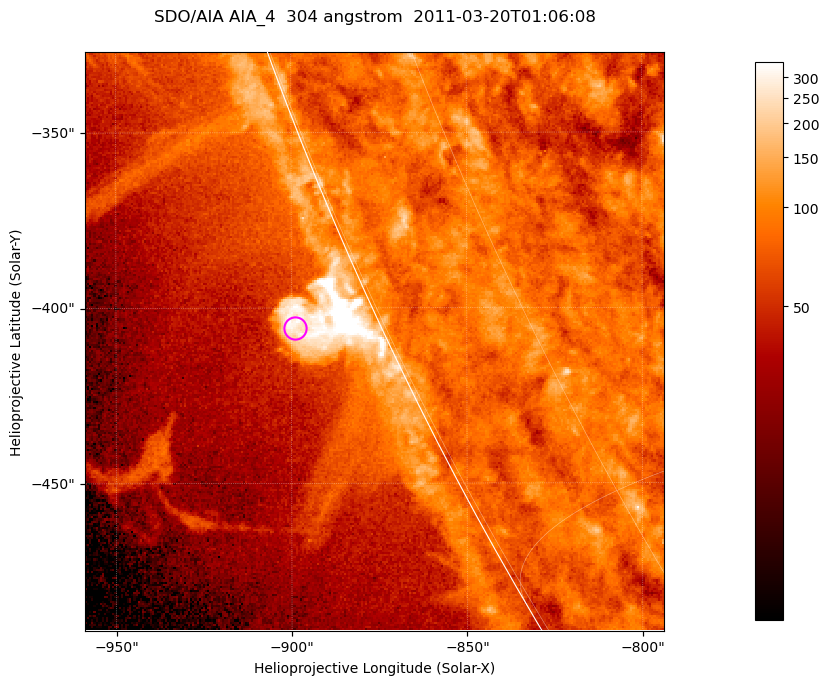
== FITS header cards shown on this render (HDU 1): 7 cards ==
TELESCOP= 'SDO/AIA '           / For AIA: SDO/AIA
INSTRUME= 'AIA_4   '           / For AIA: AIA_ATA1, AIA_ATA2, AIA_ATA3 or AIA_AT
WAVELNTH=                  304 / [angstrom] Wavelength
WAVEUNIT= 'angstrom'           / Wavelength unit: angstrom
DATE-OBS= '2011-03-20T01:06:08.123' / [ISO] Date when observation started; ISO 8
CTYPE1  = 'HPLN-TAN'           / CTYPE1; Typically HPLN
CTYPE2  = 'HPLT-TAN'           / CTYPE2; Typically HPLT

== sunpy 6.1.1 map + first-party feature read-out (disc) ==
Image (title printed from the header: SDO/AIA AIA_4  304 angstrom  2011-03-20T01:06:08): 275 x 275 px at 0.6 arcsec/px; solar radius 964 arcsec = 1606 px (partial field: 0.4% of the solar disc is inside the frame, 47% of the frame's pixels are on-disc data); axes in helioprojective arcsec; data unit not stated in the header (colour bar unlabelled)
Orientation: roll -0.132 deg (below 1 deg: not rotated)
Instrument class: DISC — disc imager (sunpy class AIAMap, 304 A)
Bright regions (active regions / flare kernels): reference = the on-disc median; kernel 3 px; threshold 5 sigma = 102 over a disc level ~79.8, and >= 1.15x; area >= 75 px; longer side >= 3 px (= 1.8 arcsec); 0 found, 0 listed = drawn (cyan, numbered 1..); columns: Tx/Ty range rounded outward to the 2 arcsec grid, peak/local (2 s.f.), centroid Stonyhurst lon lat
Off-limb structures (1.02-1.3 R_sun): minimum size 37 px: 6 found; the strongest spans PA ~115 deg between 1.02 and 1.03 R_sun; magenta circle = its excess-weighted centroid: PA ~115 deg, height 1.02 R_sun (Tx ~-900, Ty ~-406 arcsec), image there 4.8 x the reference